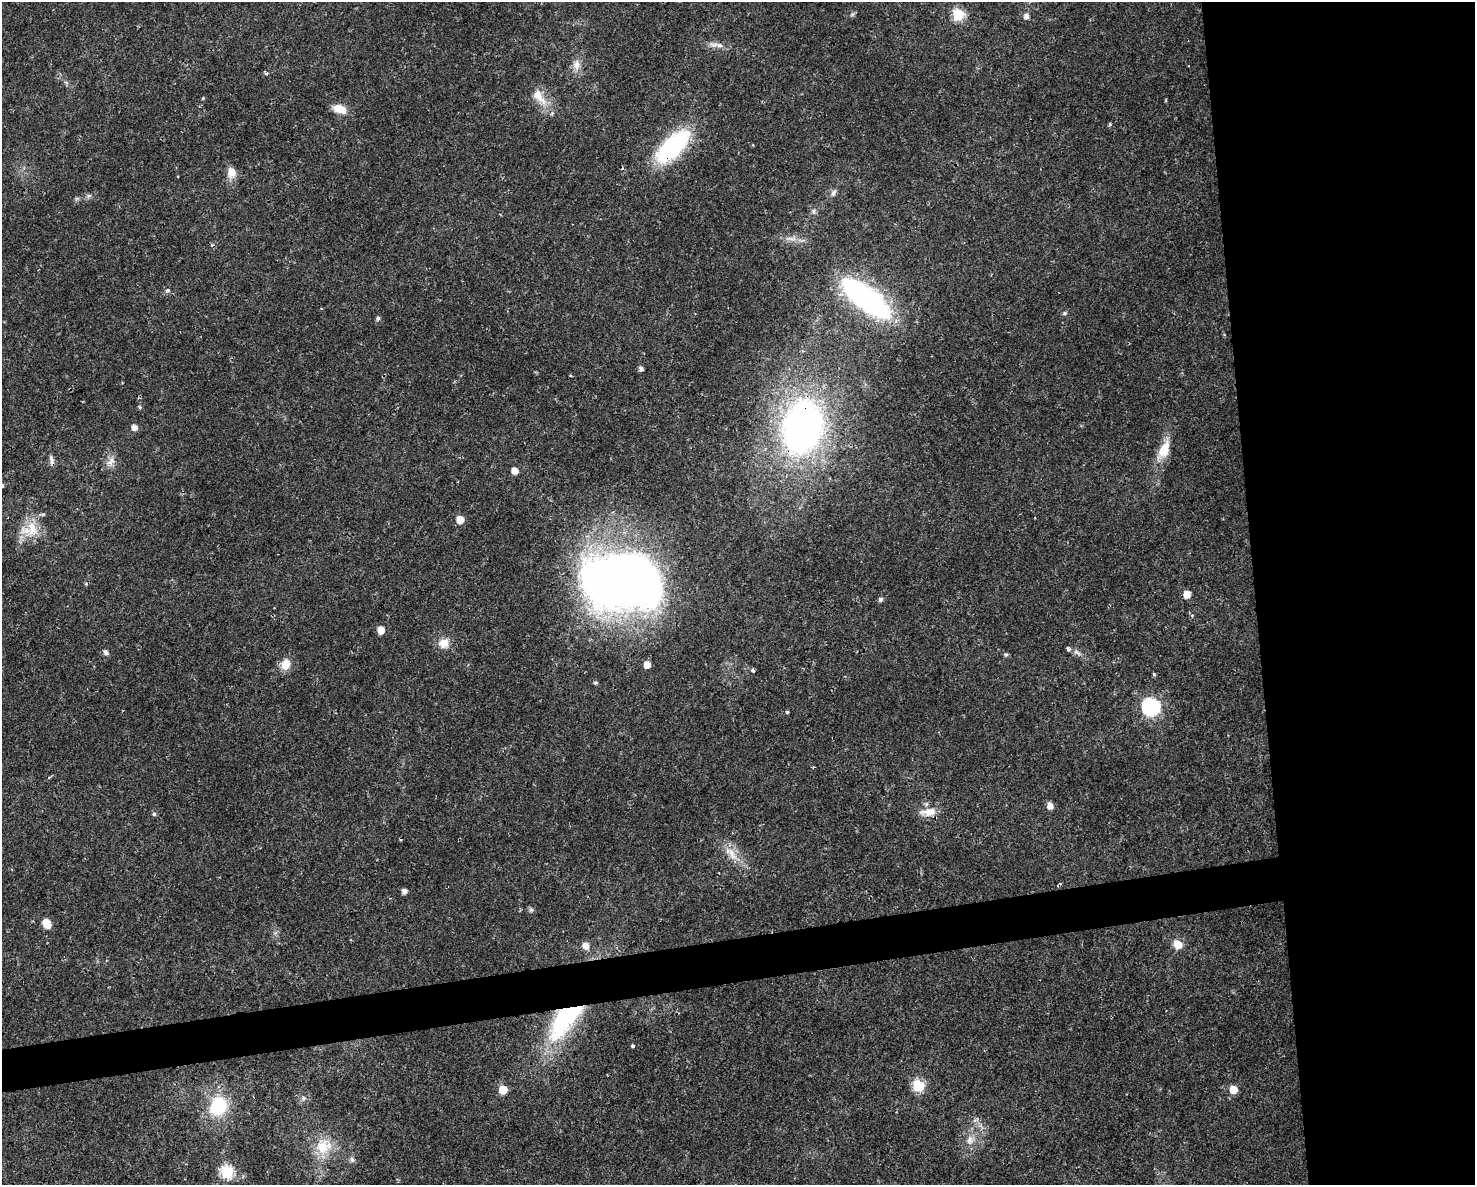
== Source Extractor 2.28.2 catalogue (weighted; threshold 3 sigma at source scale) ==
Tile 6 of 3 x 4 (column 3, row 2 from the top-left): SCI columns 3007-4479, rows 2368-3550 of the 4496 x 4734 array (HDU 1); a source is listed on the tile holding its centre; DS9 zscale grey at full resolution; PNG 1477 x 1187 px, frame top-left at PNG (2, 2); no overlay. Shown black and unused: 18% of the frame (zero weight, under 2 of 3 exposures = <1% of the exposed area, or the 3 px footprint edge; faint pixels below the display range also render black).
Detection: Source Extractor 2.28.2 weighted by HDU 2 'WHT'; one run over the whole footprint, this tile lists its part. Background 0.0169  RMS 0.0028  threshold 0.0124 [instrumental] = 3 sigma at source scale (4.5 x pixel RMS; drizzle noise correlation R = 1.50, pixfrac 1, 0.0396/0.0396 arcsec/px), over >= 5 px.
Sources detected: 74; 1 cosmic-ray / hot-pixel residue — not listed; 2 inside a brighter listed object's ellipse — not listed separately; the other 71 listed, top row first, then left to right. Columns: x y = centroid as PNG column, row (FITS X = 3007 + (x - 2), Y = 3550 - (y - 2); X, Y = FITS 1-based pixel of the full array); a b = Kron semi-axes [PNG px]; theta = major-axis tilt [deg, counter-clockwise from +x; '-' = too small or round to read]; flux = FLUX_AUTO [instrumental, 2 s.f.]
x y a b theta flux
852 14 7 4 2 0.44
958 15 6 6 - 24
1026 16 6 5 - 1.5
714 45 15 7 -6 1.8
576 65 16 10 -87 2.5
1188 66 2 2 - 0.32
266 73 5 4 - 0.47
539 97 30 12 -51 5.2
203 98 4 3 - 0.3
340 109 15 8 -18 4.4
1110 124 5 4 - 0.36
673 146 46 20 45 31
231 173 16 12 88 2.8
833 193 10 6 61 0.97
89 195 6 4 19 0.54
814 211 7 4 90 0.58
791 238 21 6 1 2.3
168 291 5 4 - 1
866 298 53 20 -38 65
321 309 4 2 - 0.26
1064 313 6 5 - 0.44
378 318 5 5 - 0.66
641 369 5 4 - 0.98
140 407 5 4 - 0.44
134 427 5 5 - 1.8
803 427 34 23 77 180
1164 450 28 12 66 5.7
51 458 12 6 -65 1.2
111 461 16 9 57 2.1
514 471 5 5 - 2.9
2 486 5 5 - 0.56
460 519 5 5 - 4.7
32 529 25 15 -77 6.3
621 581 75 52 4 240
1187 594 6 5 - 3.4
880 599 6 5 - 0.64
1192 615 4 4 - 0.38
381 630 5 5 - 3.9
444 643 14 12 18 3.2
106 652 8 6 -58 0.82
1077 653 14 6 -33 1.3
1006 655 6 5 - 0.46
285 664 14 11 70 3.4
647 665 5 5 - 2.8
753 670 4 4 - 1.1
1154 674 5 4 - 0.39
595 682 5 4 - 0.48
1151 707 7 7 - 80
787 712 3 3 - 0.62
813 767 3 3 - 0.25
49 777 5 3 - 0.29
1050 805 6 5 - 2.1
928 812 22 10 5 3.7
154 814 6 5 - 0.55
731 854 26 10 -50 4.7
404 891 5 4 - 1.5
531 910 7 5 44 0.58
46 923 10 7 -58 3.3
1178 944 10 8 -54 3.6
585 945 7 6 - 2.2
564 1020 57 24 53 34
633 1046 4 3 - 0.64
918 1086 6 6 - 26
503 1090 6 5 - 8.3
1233 1090 5 5 - 5.3
303 1098 7 5 22 0.71
218 1106 20 16 68 16
970 1140 14 10 88 2.5
323 1146 26 21 36 8.3
352 1160 8 6 -57 0.8
227 1172 6 6 - 36
Overlapping masked pixels (flux is a lower limit): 4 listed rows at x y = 673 146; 803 427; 51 458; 564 1020
Isophote crosses this tile's border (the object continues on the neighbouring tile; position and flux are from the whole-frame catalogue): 1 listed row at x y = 2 486